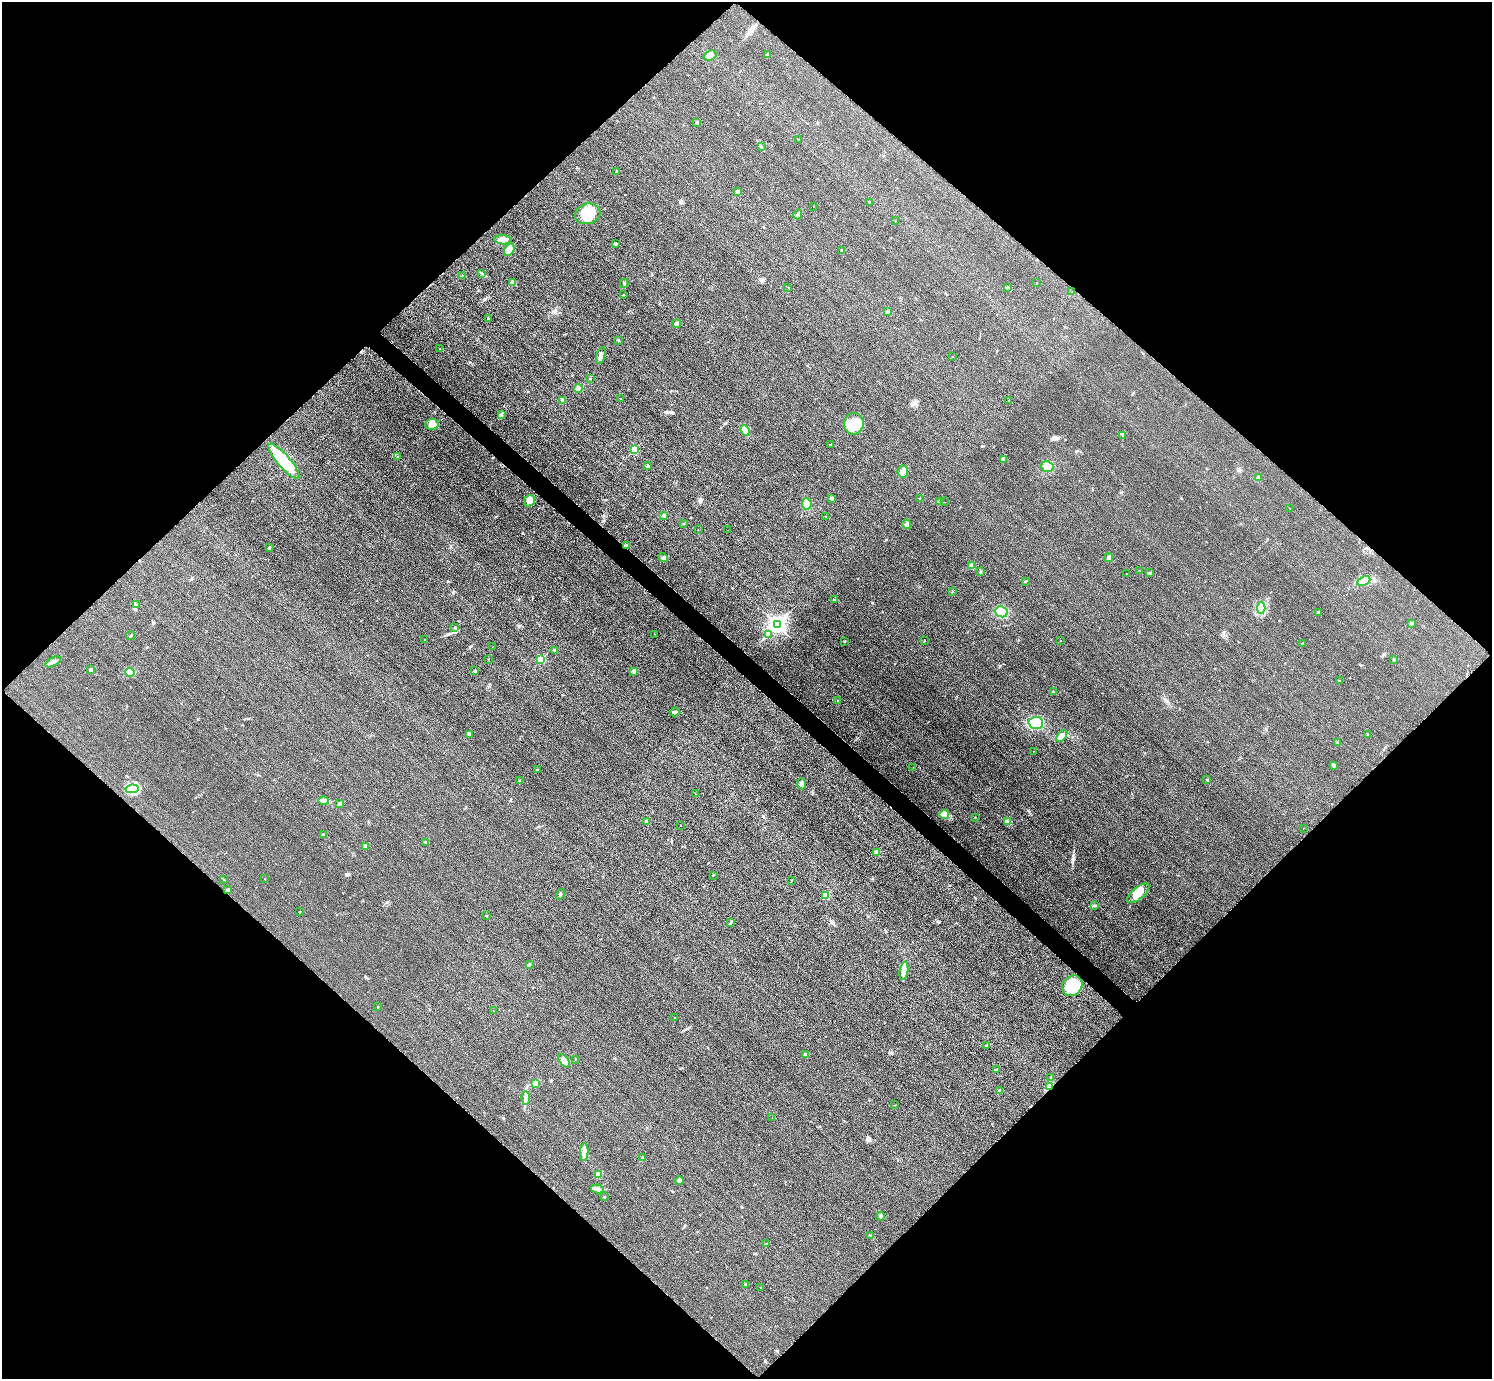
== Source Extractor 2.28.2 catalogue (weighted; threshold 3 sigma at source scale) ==
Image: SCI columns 31-5988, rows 184-5691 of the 6017 x 6017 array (HDU 1 of 3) = the unmasked area's bounding box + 8 px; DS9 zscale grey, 4 x 4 block average (1 PNG px = mean of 4 x 4 image px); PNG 1494 x 1381 px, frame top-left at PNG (2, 2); each listed source drawn as its Kron ellipse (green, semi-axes under 4 px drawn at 4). Shown black and unused: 51% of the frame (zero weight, under 3 of 4 exposures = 3% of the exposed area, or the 3 px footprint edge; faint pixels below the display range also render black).
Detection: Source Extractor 2.28.2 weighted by HDU 2 'WHT'. Background 0.0847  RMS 0.019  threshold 0.0851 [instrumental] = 3 sigma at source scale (4.5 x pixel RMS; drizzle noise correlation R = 1.50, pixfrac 1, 0.05/0.05 arcsec/px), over >= 5 px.
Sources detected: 180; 1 inside a brighter object's white glare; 4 cosmic-ray / hot-pixel residue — neither listed nor drawn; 2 inside a brighter listed object's ellipse — not listed separately; the other 173 listed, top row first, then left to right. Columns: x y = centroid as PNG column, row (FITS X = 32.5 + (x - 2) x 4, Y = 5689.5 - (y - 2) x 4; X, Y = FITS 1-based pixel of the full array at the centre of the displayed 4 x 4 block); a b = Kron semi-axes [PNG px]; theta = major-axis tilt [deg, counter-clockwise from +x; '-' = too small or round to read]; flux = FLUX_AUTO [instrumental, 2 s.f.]
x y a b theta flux
767 54 4 2 - 13
710 55 7 5 21 58
697 122 2 2 - 8
798 139 2 2 - 3
761 147 3 2 - 9.9
616 171 2 2 - 31
738 192 4 3 - 20
869 202 2 2 - 7.5
814 206 2 2 - 2.9
588 214 13 10 16 300
798 214 5 3 - 20
895 221 2 2 - 1.4
503 240 8 4 -3 100
615 244 2 2 - 35
509 250 6 5 - 47
842 251 2 2 - 39
482 274 3 2 - 5
463 275 2 2 - 2.5
512 282 3 3 - 21
1036 283 2 2 - 7.5
624 284 5 2 - 16
1007 287 3 2 - 9.3
788 288 2 2 - 4.8
1072 292 2 2 - 3.4
623 295 2 2 - 6.7
887 312 3 2 - 9
488 318 2 2 - 24
676 324 4 3 - 16
618 340 2 2 - 7.5
440 349 2 2 - 3.3
601 356 9 3 75 39
952 356 2 2 - 9.3
590 379 2 2 - 6.2
578 388 4 3 - 34
621 399 2 2 - 3.2
563 400 3 2 - 13
1009 400 2 2 - 5
502 415 3 2 - 7.8
432 424 7 5 7 71
854 424 11 10 - 270
745 430 6 4 -69 56
1123 436 4 2 - 13
830 444 2 2 - 5.4
634 450 2 2 - 750
398 457 2 2 - 6.2
1004 459 4 3 - 28
284 461 22 6 -49 420
647 466 3 2 - 13
1047 467 6 5 - 91
903 471 6 5 - 61
1258 477 3 3 - 19
832 498 2 2 - 87
920 498 2 2 - 12
529 501 6 5 - 63
940 501 3 2 - 25
945 502 2 2 - 2
807 504 5 5 - 91
1290 508 2 2 - 1.9
664 515 3 2 - 15
826 516 2 2 - 9.3
684 523 2 2 - 4.2
907 524 5 3 - 22
698 529 2 2 - 3.5
728 530 2 2 - 2.1
626 545 4 2 - 17
269 548 2 2 - 31
663 557 5 3 - 26
1109 558 4 3 - 33
972 566 2 2 - 150
1140 570 2 2 - 3.6
981 572 2 2 - 7.8
1149 572 3 2 - 11
1126 574 2 2 - 4.8
1026 581 4 2 - 8.8
1364 581 7 4 24 50
952 592 2 2 - 6
834 600 3 2 - 5.5
137 605 2 2 - 17
1261 608 6 4 85 51
1001 612 6 5 - 190
1318 612 2 2 - 84
1412 623 2 2 - 16
777 625 3 3 - 6400
455 627 3 2 - 3.3
654 634 2 2 - 3.8
768 634 2 2 - 6.6
131 636 4 2 - 10
425 640 2 2 - 16
845 641 2 2 - 7.9
924 641 2 2 - 4.1
1061 641 2 2 - 3.6
1303 643 2 2 - 3.9
493 646 2 2 - 1.7
555 651 2 2 - 95
488 659 2 2 - 2.6
541 659 2 2 - 640
1393 660 2 2 - 28
53 662 8 3 28 43
91 670 2 2 - 88
475 671 2 2 - 36
634 671 3 3 - 23
130 672 4 2 - 18
1339 681 2 2 - 27
1053 692 2 2 - 12
838 701 2 2 - 5.1
675 712 5 3 - 29
1036 723 7 6 - 230
469 734 3 3 - 25
1368 735 2 2 - 6.5
1062 736 7 3 52 43
1337 743 2 2 - 8.7
1034 751 2 2 - 1.9
1333 765 3 2 - 20
913 767 2 2 - 1.7
537 770 3 2 - 9.9
1207 779 2 2 - 6.2
520 781 3 2 - 8
801 784 6 3 -67 33
132 789 6 3 10 49
695 794 2 2 - 1.8
324 801 5 3 - 28
340 804 3 2 - 9.7
944 814 5 3 - 33
975 817 2 2 - 4.1
647 822 3 2 - 23
1008 822 3 2 - 14
680 825 2 2 - 2.9
1304 828 2 2 - 2.4
323 835 2 2 - 5.8
426 842 3 2 - 17
365 846 4 3 - 24
876 853 2 2 - 190
713 875 2 2 - 7.4
224 879 2 2 - 2.6
265 879 2 2 - 3.8
792 880 3 2 - 4.8
228 890 4 3 - 14
1138 893 13 6 40 130
560 895 5 2 - 14
825 895 2 2 - 550
1094 905 3 2 - 9.2
300 911 2 2 - 3.8
486 916 2 2 - 23
730 922 4 2 - 13
529 964 2 2 - 5.8
904 971 9 4 80 66
1072 986 11 9 44 340
378 1007 2 2 - 11
493 1011 2 2 - 2.2
675 1018 2 2 - 4.2
986 1045 2 2 - 8.1
806 1055 3 3 - 31
575 1059 2 2 - 3.6
564 1061 8 3 -53 41
996 1070 2 2 - 69
1051 1077 2 2 - 16
535 1084 3 2 - 12
1050 1087 4 2 - 74
999 1091 3 2 - 16
526 1098 7 3 -86 39
895 1105 2 2 - 2.9
772 1118 2 2 - 2.4
584 1152 9 3 87 88
642 1157 2 2 - 3.4
599 1174 3 3 - 38
679 1181 4 4 - 27
597 1189 6 2 -10 41
604 1197 2 2 - 25
881 1216 4 2 - 18
871 1235 3 2 - 5.2
766 1244 2 2 - 4.5
746 1284 2 2 - 57
760 1288 2 2 - 6.7
Overlapping masked pixels (flux is a lower limit): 1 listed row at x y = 1050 1087
Diffuse or blended objects may show on this block-average render without a row.